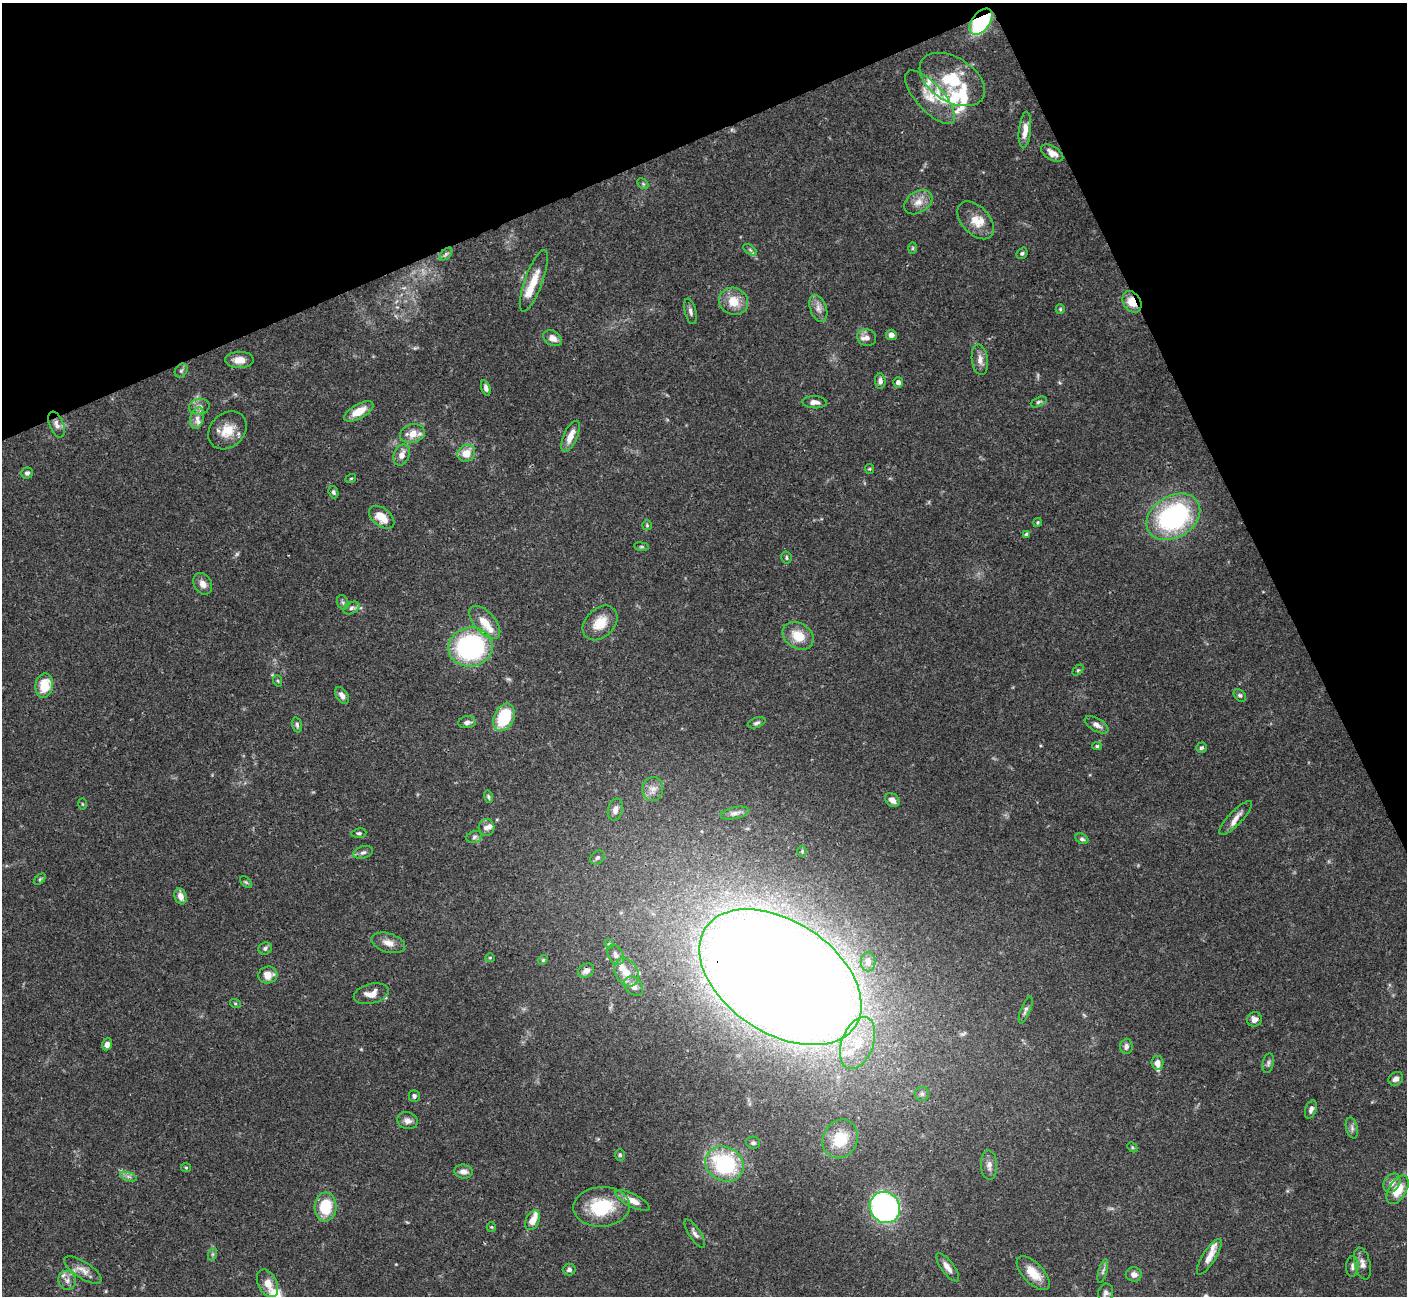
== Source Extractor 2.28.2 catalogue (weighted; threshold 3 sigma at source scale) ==
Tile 3 of 4 x 4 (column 3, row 1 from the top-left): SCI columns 2816-4220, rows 4169-5462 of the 5628 x 5617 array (HDU 1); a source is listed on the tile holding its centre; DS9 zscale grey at full resolution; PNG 1409 x 1298 px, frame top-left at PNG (2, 3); each listed source drawn as its Kron ellipse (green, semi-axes under 4 px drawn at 4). Shown black and unused: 22% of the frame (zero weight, under 3 of 4 exposures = <1% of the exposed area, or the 3 px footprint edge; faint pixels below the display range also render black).
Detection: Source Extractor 2.28.2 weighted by HDU 2 'WHT'; one run over the whole footprint, this tile lists its part. Background 0.0665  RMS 0.0031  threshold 0.0139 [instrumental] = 3 sigma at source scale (4.5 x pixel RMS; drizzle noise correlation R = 1.50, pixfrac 1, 0.05/0.05 arcsec/px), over >= 5 px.
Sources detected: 163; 2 too faint to see at this stretch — neither listed nor drawn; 18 inside a brighter listed object's ellipse — not listed separately; the other 143 listed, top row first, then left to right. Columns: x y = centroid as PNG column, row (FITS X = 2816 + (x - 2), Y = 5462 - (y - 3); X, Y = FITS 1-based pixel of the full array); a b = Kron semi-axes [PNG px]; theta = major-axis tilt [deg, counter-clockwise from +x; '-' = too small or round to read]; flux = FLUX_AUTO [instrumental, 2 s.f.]
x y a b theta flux
981 22 15 9 53 35
952 79 36 22 -32 18
930 97 34 13 -48 7.2
1025 130 18 6 84 3.2
1052 153 12 7 -31 2.4
643 184 6 4 -45 0.47
918 202 15 10 33 3.1
976 220 22 14 -47 5.1
912 248 6 4 88 0.41
750 250 8 4 -37 0.65
1022 253 6 5 - 0.57
446 254 8 4 45 0.72
534 281 32 9 70 6
734 301 15 13 -29 5.8
1132 302 11 8 -56 4.9
818 308 14 8 -70 2.1
1060 309 5 4 - 0.41
690 311 13 5 -76 1.2
891 335 5 5 - 1.6
552 338 10 7 -30 2.1
867 338 9 8 - 1.5
239 360 14 8 2 3.5
980 360 15 8 -82 2.3
181 371 7 5 55 0.76
880 381 8 5 -87 1.1
898 382 5 5 - 1.2
486 388 8 4 -71 1.1
814 402 12 6 -3 1.7
1039 402 8 4 25 0.64
199 407 10 8 10 1.6
359 411 16 7 30 5.2
197 418 11 6 72 1.8
57 425 13 7 -69 1.6
227 430 21 17 44 6.3
412 434 12 9 15 4.2
570 436 17 6 66 3.4
466 453 9 8 - 4.4
402 455 11 7 67 2.4
869 469 5 4 - 0.36
27 473 6 5 - 0.86
351 478 5 3 - 0.31
333 492 6 5 - 0.67
382 517 14 9 -39 5.4
1173 517 29 21 31 50
1038 522 4 4 - 0.41
647 525 5 5 - 0.4
1026 534 4 3 - 0.56
641 547 7 4 -8 0.45
786 558 6 5 - 0.53
203 584 11 8 -58 2.3
343 602 7 5 -71 0.66
351 608 8 5 28 0.94
485 622 20 10 -48 5.1
600 623 20 14 45 6.1
798 636 17 12 -32 6.2
470 647 22 19 10 50
1078 670 6 4 44 0.51
278 681 6 3 -71 0.36
44 686 12 9 81 7.4
342 695 9 5 -55 1.5
1240 695 7 5 -46 0.63
504 717 14 10 65 16
467 722 9 6 8 1.3
757 723 9 5 19 0.82
297 725 8 4 -75 0.65
1097 725 13 6 -31 1.8
1097 746 5 4 - 0.51
1201 748 5 5 - 0.69
653 789 12 10 80 2.4
488 797 6 4 -75 0.54
892 800 8 6 -41 1.7
82 804 5 3 - 0.29
615 810 11 7 74 1.7
735 813 14 6 12 1.4
1236 818 22 7 46 2.5
486 828 8 8 - 1.4
359 833 7 4 8 0.58
474 837 8 6 19 0.85
1082 839 7 5 -26 0.78
802 851 6 5 - 0.46
363 852 10 6 17 1
598 857 8 6 43 0.79
40 879 7 4 45 0.51
246 882 7 4 -44 0.5
181 896 8 6 -71 2.3
388 943 17 9 -17 2.8
609 944 5 4 - 0.41
265 948 7 6 - 0.87
616 955 10 7 -60 1.4
490 958 5 4 - 0.38
543 960 5 4 - 0.4
868 962 9 7 -90 1.8
586 971 8 6 33 1.9
627 972 15 11 -58 4.4
268 975 9 8 - 3.6
780 977 90 56 -33 1100
633 986 11 8 -48 2.4
371 994 18 9 13 3.4
235 1003 5 3 - 0.35
1026 1010 14 4 69 1
1254 1019 7 7 - 1.8
858 1043 27 16 69 12
107 1044 6 5 - 1.7
1126 1046 8 6 86 1.1
1157 1063 7 6 - 1.9
1268 1063 10 5 79 0.84
1396 1079 7 6 - 1.5
922 1094 7 7 - 0.89
414 1096 6 5 - 0.8
1311 1109 9 5 70 1.1
408 1121 10 8 -17 1.7
1352 1128 10 6 -77 1.1
840 1139 20 17 62 9.3
753 1143 7 6 - 0.76
1132 1147 5 4 - 0.43
620 1155 6 5 - 0.44
725 1164 20 17 -29 33
989 1165 14 8 -87 1.9
186 1168 5 4 - 0.36
463 1172 9 7 -7 1.9
128 1176 9 4 -19 0.86
1392 1183 10 7 56 1.8
1398 1190 16 8 60 7.3
632 1200 19 6 -27 3.6
325 1207 14 11 86 11
601 1207 28 20 4 16
885 1208 16 14 -53 80
533 1220 10 6 62 3.7
491 1227 5 4 - 0.37
695 1234 16 5 -57 1.4
213 1254 6 4 71 0.53
1209 1257 21 6 58 2.7
1362 1264 16 8 -76 1.9
1352 1266 10 6 87 1.2
948 1267 17 6 -53 2.4
83 1270 22 8 -33 2.7
569 1270 6 6 - 0.87
1103 1271 12 4 74 0.87
1033 1273 21 10 -46 5.4
1134 1274 8 7 - 1.6
67 1280 9 9 - 1.8
267 1283 14 9 -63 3
1106 1293 9 7 76 1.1
Overlapping masked pixels (flux is a lower limit): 3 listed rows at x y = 981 22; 1132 302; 780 977